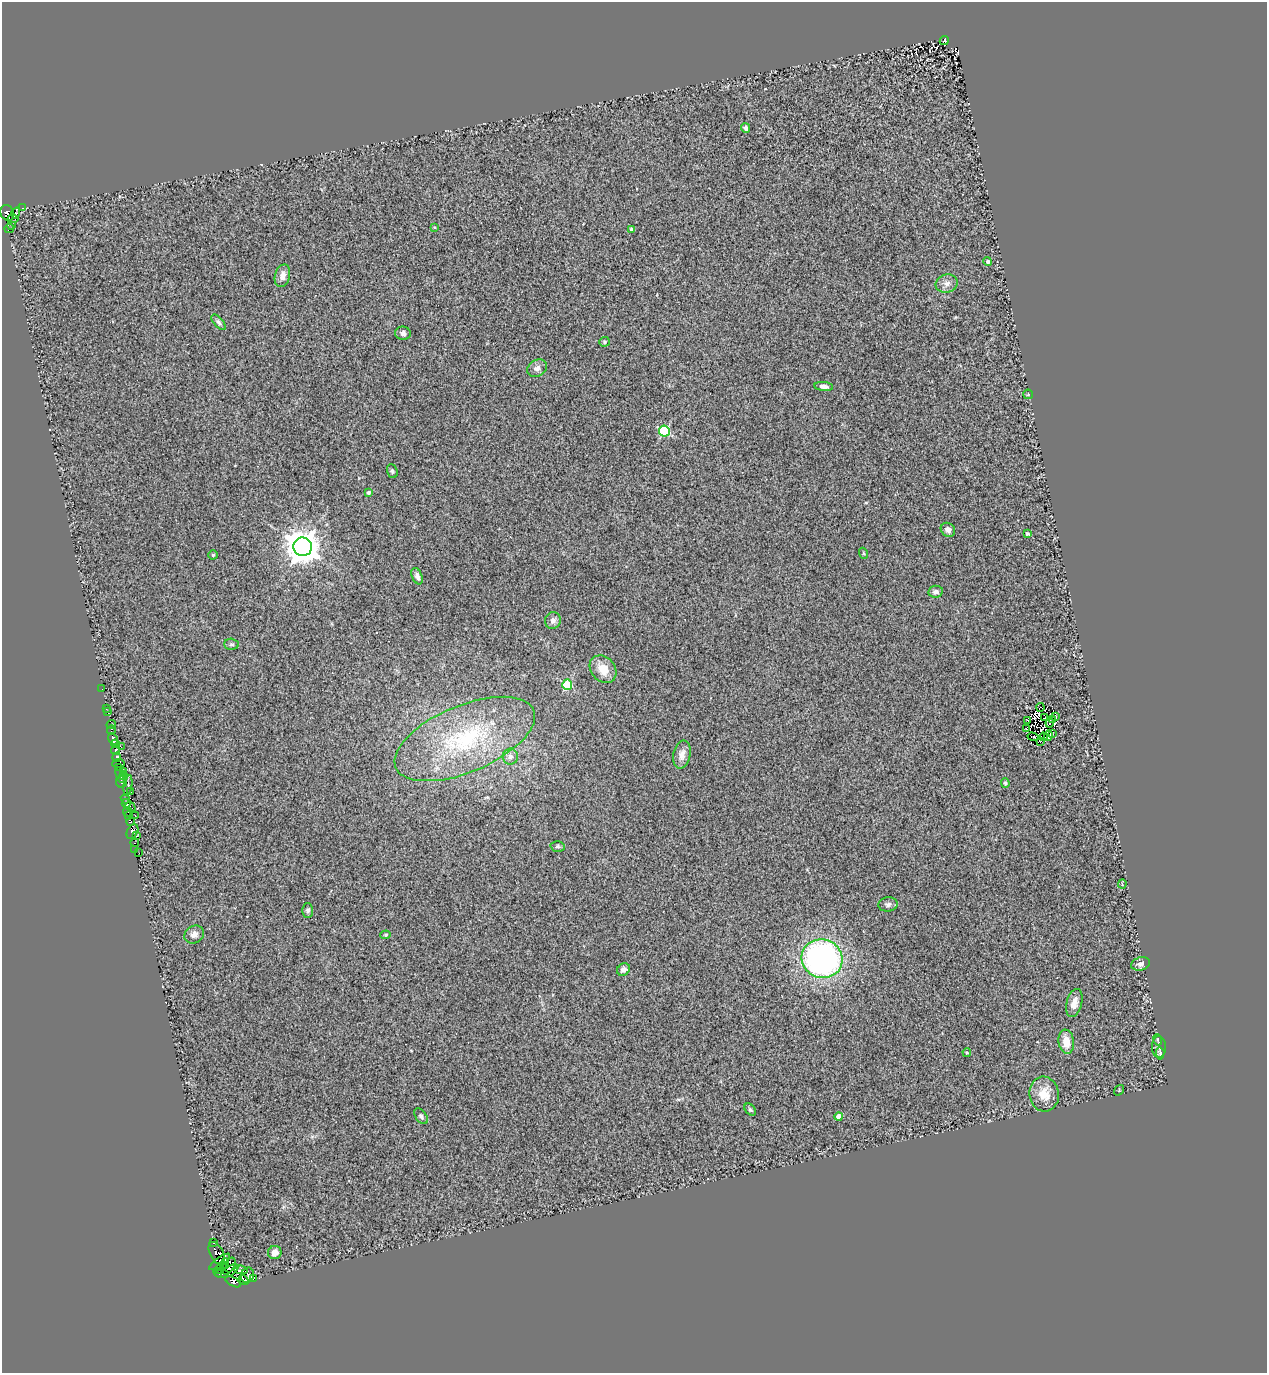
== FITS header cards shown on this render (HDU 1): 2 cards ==
NAXIS1  =                 1265
NAXIS2  =                 1371

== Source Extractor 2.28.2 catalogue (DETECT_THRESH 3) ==
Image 1265 x 1371 px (HDU 1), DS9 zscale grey, 1 PNG px = 1 image px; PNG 1269 x 1375 px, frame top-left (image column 1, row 1371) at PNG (2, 2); each listed source drawn as its Kron ellipse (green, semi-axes under 4 px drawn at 4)
Background 0.524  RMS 0.23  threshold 0.68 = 3 sigma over >= 5 px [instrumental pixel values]
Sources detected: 122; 9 with non-positive FLUX_AUTO (blend fragments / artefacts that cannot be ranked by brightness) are neither listed nor drawn; the other 113 listed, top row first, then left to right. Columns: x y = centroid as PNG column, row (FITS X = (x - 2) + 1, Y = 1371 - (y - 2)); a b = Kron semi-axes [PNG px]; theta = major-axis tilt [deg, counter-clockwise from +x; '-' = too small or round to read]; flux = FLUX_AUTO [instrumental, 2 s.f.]
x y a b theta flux
944 40 5 3 - 46
746 128 5 4 - 44
23 208 3 2 - 27
7 213 8 6 -60 720
16 213 5 4 - 110
13 219 5 2 - 66
12 226 3 2 - 21
434 227 4 3 - 13
9 229 5 3 - 34
631 229 4 3 - 32
988 261 4 4 - 34
282 276 11 7 75 97
947 284 11 9 17 84
219 322 9 4 -49 37
403 333 8 6 -8 45
604 342 5 5 - 24
537 368 10 8 33 77
824 386 9 4 -7 65
1028 394 5 4 - 16
664 431 5 5 - 1300
392 471 7 5 -70 27
368 493 4 4 - 37
948 530 7 6 - 71
1027 534 3 3 - 34
303 547 9 9 - 29000
863 553 6 3 -70 17
213 555 4 4 - 22
417 576 8 5 -68 55
936 592 7 6 - 58
553 620 8 7 - 61
232 644 7 5 -2 32
603 669 15 12 -49 260
567 685 5 5 - 940
102 689 3 2 - 12
1040 707 4 2 - 38
106 709 3 2 - 14
108 712 3 2 - 47
1056 717 3 2 - 20
1044 718 3 2 - 12
1027 720 4 3 - 40
1052 720 3 2 - 14
1050 723 4 3 - 21
111 724 5 2 - 18
1026 729 4 2 - 22
111 730 5 2 - 32
1053 733 4 2 - 16
1048 736 5 3 - 5.9
1033 737 5 3 - 41
1043 737 4 3 - 10
113 739 6 3 -59 470
465 739 75 33 23 1900
1040 741 3 2 - 18
115 744 4 3 - 220
121 747 3 2 - 32
115 750 4 3 - 450
682 754 14 8 77 110
510 756 8 7 - 66
116 757 4 3 - 120
118 763 6 3 7 180
118 767 4 3 - 110
124 772 4 2 - 18
120 775 8 3 -73 570
124 776 4 3 - 150
121 782 5 5 - 200
1005 783 4 4 - 25
128 785 10 3 82 150
131 792 3 3 - 60
125 799 5 3 - 31
126 803 4 2 - 120
130 807 5 2 - 88
127 812 4 3 - 170
135 815 2 2 - 9.3
128 816 3 2 - 180
131 822 4 3 - 100
132 832 8 5 64 140
137 836 3 2 - 24
135 843 4 2 - 17
557 846 7 5 1 29
135 849 3 3 - 8.7
139 853 3 2 - 17
1122 884 4 3 - 12
888 904 9 7 9 52
308 911 7 5 -88 38
194 934 10 8 30 91
386 935 5 4 - 20
822 959 20 19 - 4500
1141 964 10 6 16 75
623 970 7 5 41 66
1074 1003 14 7 75 120
1158 1040 5 3 - 16
1066 1042 12 8 -82 200
1159 1047 11 7 -89 47
967 1053 4 4 - 19
1160 1053 6 3 -85 28
1119 1090 6 4 51 16
1044 1094 17 15 -82 250
750 1110 7 5 -48 25
421 1116 9 5 -55 38
839 1116 4 4 - 120
213 1243 3 3 - 120
275 1252 7 6 - 100
217 1253 12 6 -62 1200
220 1262 12 4 37 720
225 1263 5 3 - 850
228 1266 9 5 56 990
220 1268 8 3 36 160
241 1270 7 4 -4 430
230 1271 10 4 34 570
221 1274 7 3 -3 850
247 1275 8 6 69 700
253 1279 3 3 - 390
244 1280 5 3 - 490
233 1282 8 4 -30 440
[9 non-positive-flux detections neither listed nor drawn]